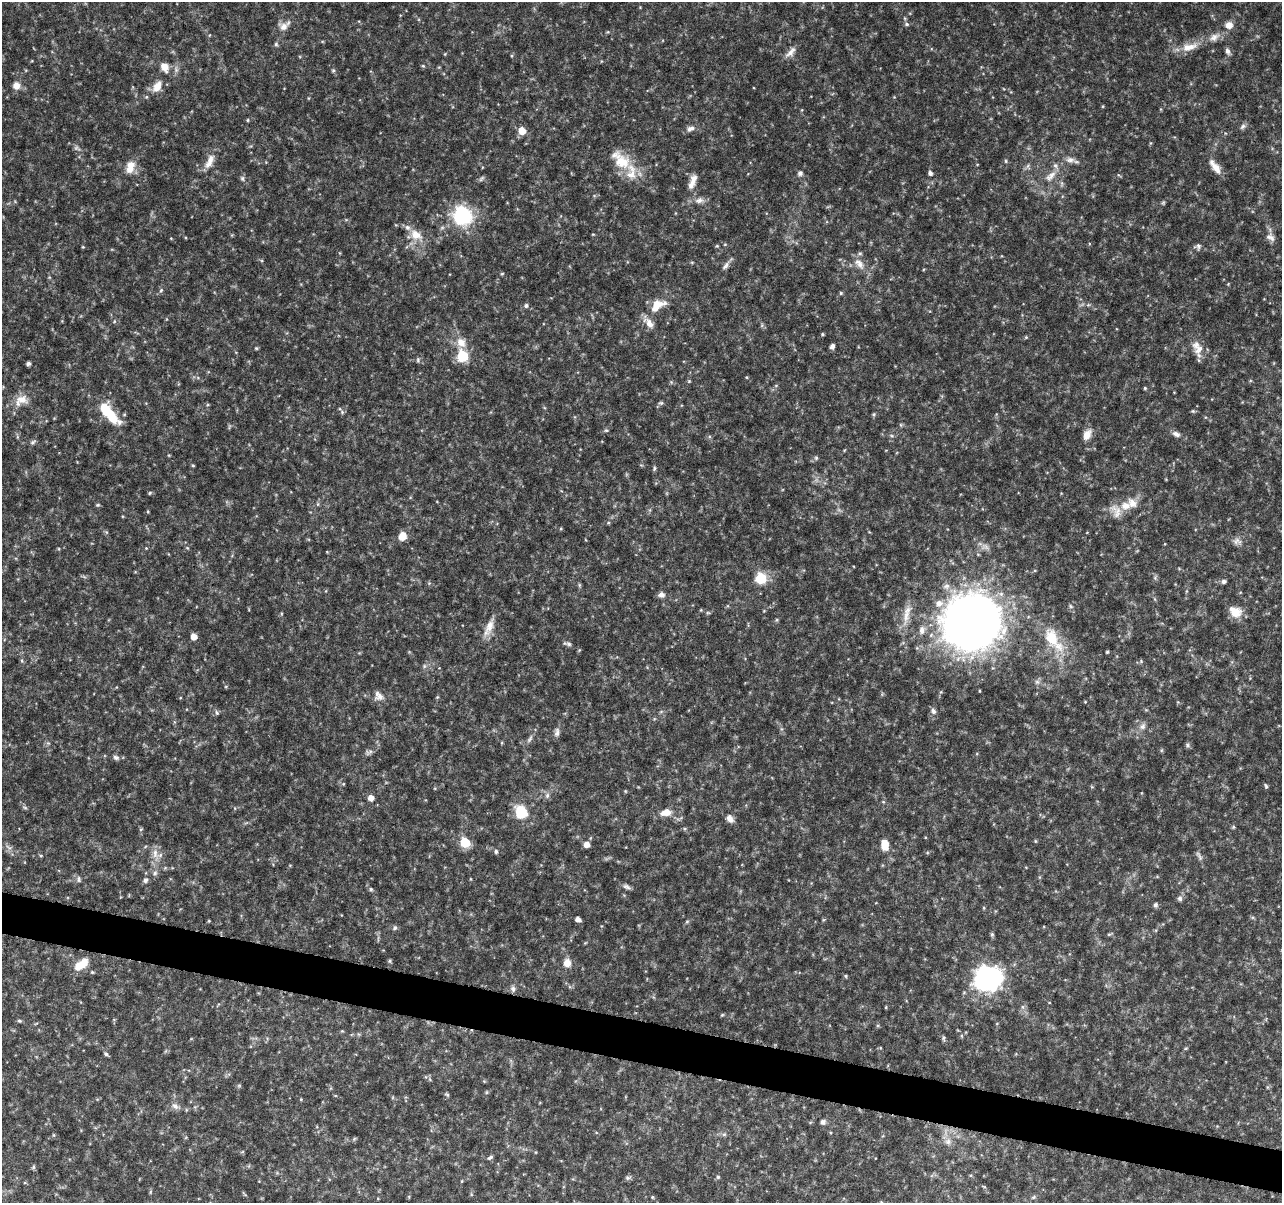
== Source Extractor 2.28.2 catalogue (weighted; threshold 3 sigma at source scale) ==
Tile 6 of 4 x 4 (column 2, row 2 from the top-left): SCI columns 1283-2562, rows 2631-3831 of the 5138 x 5324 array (HDU 1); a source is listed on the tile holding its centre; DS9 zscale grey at full resolution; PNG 1284 x 1205 px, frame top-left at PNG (2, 2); no overlay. Shown black and unused: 3% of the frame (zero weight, under 4 of 8 exposures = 1% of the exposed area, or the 3 px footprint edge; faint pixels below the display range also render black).
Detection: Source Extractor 2.28.2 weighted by HDU 2 'WHT'; one run over the whole footprint, this tile lists its part. Background 0.0619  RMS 0.0032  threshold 0.0132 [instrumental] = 3 sigma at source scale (4.09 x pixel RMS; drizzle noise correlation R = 1.36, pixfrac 0.8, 0.0396/0.0396 arcsec/px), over >= 5 px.
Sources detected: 189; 2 too faint to see at this stretch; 1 inside a brighter object's white glare — not listed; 11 inside a brighter listed object's ellipse — not listed separately; the other 175 listed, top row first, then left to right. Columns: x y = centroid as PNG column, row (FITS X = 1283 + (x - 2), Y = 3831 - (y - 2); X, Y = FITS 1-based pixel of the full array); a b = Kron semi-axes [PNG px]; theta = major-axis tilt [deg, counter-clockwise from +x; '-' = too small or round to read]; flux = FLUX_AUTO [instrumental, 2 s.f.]
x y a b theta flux
906 24 7 5 -15 0.57
1229 25 9 8 - 2.2
284 26 18 9 41 2.4
1214 37 15 9 32 2.2
276 44 5 5 - 0.49
1189 47 24 10 12 4.3
1227 51 8 5 -68 1.1
791 52 18 7 48 1.8
423 66 5 4 - 0.32
165 67 13 9 -61 2.5
333 70 5 5 - 0.49
16 86 9 8 - 2.1
157 86 15 9 60 3.1
248 120 5 3 - 0.27
1243 126 9 6 40 0.83
690 128 12 7 25 1.2
522 131 6 6 - 4.2
621 160 34 19 -44 8.8
1070 160 14 7 -7 1.7
210 161 21 8 63 3
1006 161 5 3 - 0.32
131 165 13 10 -5 2.7
1216 168 17 8 -54 3
800 173 7 7 - 0.76
930 173 5 5 - 0.85
1119 175 7 2 -44 0.26
1051 176 18 8 40 2.6
242 178 7 5 -76 0.66
693 181 21 7 70 2.7
699 200 13 8 8 1.7
1163 203 6 4 45 0.38
462 216 23 21 -51 18
416 235 18 12 -31 4.2
1270 237 13 8 -34 1.6
725 244 5 3 - 0.23
1198 246 8 5 -86 0.72
83 247 4 3 - 0.23
859 264 18 9 -48 2.9
725 266 13 6 55 1.2
502 274 5 3 - 0.3
161 290 6 5 - 0.49
841 293 5 4 - 0.38
657 305 19 12 47 5
526 306 6 5 - 0.74
649 323 18 9 -48 2.5
762 325 6 4 72 0.37
822 334 4 4 - 0.33
1026 337 5 4 - 0.33
461 342 15 12 -45 3.5
832 346 6 4 63 0.85
256 348 5 4 - 0.34
1199 349 15 8 51 2.2
462 356 6 6 - 25
418 360 6 5 - 0.5
28 363 4 4 - 0.74
689 381 5 4 - 0.32
671 382 5 5 - 0.38
1145 388 5 4 - 0.34
22 399 19 12 -3 3.5
661 403 7 5 18 0.56
106 411 17 11 -54 8
1193 411 5 5 - 0.37
342 412 6 4 -49 0.45
874 414 6 4 71 0.39
606 430 6 4 0 0.39
1176 434 11 6 -22 1.2
1087 435 12 8 62 2.8
33 442 7 6 - 0.66
816 458 5 5 - 0.45
193 465 4 3 - 0.35
654 468 7 4 72 0.45
150 493 5 4 - 0.36
318 504 6 4 71 0.41
98 505 6 4 19 0.38
1125 506 15 11 -4 3.4
608 523 5 3 - 0.31
561 528 5 3 - 0.29
402 536 8 7 - 3.5
1237 541 12 9 -4 1.5
146 548 4 4 - 0.23
761 578 6 6 - 20
1155 578 6 4 -73 0.49
1224 581 6 5 - 0.75
429 583 5 5 - 0.37
579 585 6 4 -89 0.39
947 586 8 8 - 1.4
661 595 8 7 - 1.1
1155 599 6 4 -70 0.34
939 603 10 9 - 2.2
1071 606 6 4 -60 0.49
708 613 6 3 -18 0.34
1235 613 14 12 26 3.8
906 616 24 9 80 3.9
971 622 27 26 - 520
489 627 26 9 66 3.3
922 630 12 8 81 1.7
194 637 5 5 - 2.8
1053 639 35 15 -57 11
569 644 7 6 - 0.68
1107 652 4 3 - 0.37
1141 661 4 4 - 0.37
424 666 7 4 89 0.56
1037 682 6 6 - 0.73
226 687 5 3 - 0.28
380 696 13 11 7 2.1
1085 702 4 3 - 0.21
933 711 9 6 -58 0.96
217 713 7 5 -71 0.52
1142 726 11 7 48 1.3
557 733 12 6 84 1.2
530 739 10 5 55 0.88
1187 745 6 5 - 0.57
369 752 11 5 8 0.84
116 757 9 7 -17 0.85
1266 786 7 4 -69 0.43
625 791 5 3 - 0.25
547 795 8 6 88 0.85
371 798 6 5 - 2
883 802 5 3 - 0.3
521 812 16 14 -61 7.6
666 812 12 8 12 3.1
730 819 10 7 -60 1.6
1233 827 6 3 72 0.35
141 829 5 3 - 0.28
1035 841 5 3 - 0.27
465 842 6 6 - 14
587 845 5 5 - 2.2
885 845 12 8 -82 3.4
496 851 6 5 - 0.57
155 853 14 8 -89 2.6
41 856 5 3 - 0.29
155 873 6 6 - 0.76
79 879 10 4 -90 0.59
471 879 4 3 - 0.21
145 880 7 6 - 0.87
626 886 11 5 -23 0.89
371 889 5 4 - 0.44
1180 898 7 7 - 0.84
1155 905 6 5 - 0.69
578 919 5 4 - 1.6
209 921 4 3 - 0.27
687 921 6 4 2 0.38
395 928 6 6 - 0.74
992 934 6 4 -70 0.5
1109 934 6 4 18 0.38
390 961 5 4 - 0.42
83 963 13 10 61 3.8
567 963 8 7 - 2.9
92 972 5 4 - 0.34
846 976 5 3 - 0.32
988 979 14 13 - 100
513 989 9 6 -89 0.94
886 1007 5 3 - 0.23
1023 1007 6 4 -71 0.55
722 1015 5 3 - 0.31
19 1021 6 4 -20 0.42
943 1038 6 4 89 0.48
106 1054 5 4 - 0.59
239 1085 6 4 0 0.37
447 1094 6 4 -20 0.39
301 1099 4 4 - 0.27
175 1106 11 7 -43 1.3
823 1122 6 6 - 1
724 1134 6 4 1 0.54
54 1135 5 3 - 0.29
354 1139 6 4 19 0.37
948 1142 9 8 - 1.6
490 1157 8 4 36 0.53
33 1167 6 4 90 0.43
718 1177 5 5 - 0.41
628 1178 7 4 -18 0.52
462 1181 5 3 - 0.23
652 1197 5 3 - 0.28
1033 1197 6 4 31 0.47
881 1202 5 4 - 0.28
Isophote crosses this tile's border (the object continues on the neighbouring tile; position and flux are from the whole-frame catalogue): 1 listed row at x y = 881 1202